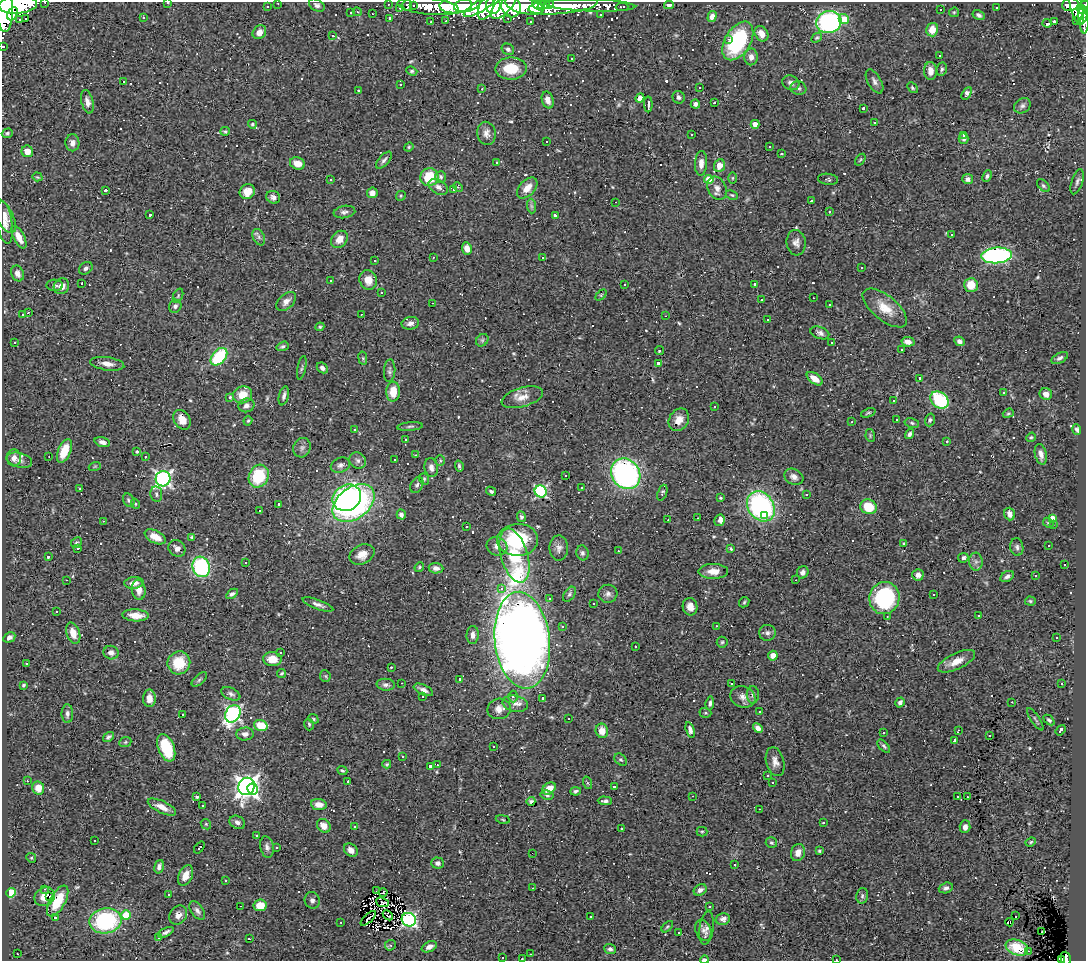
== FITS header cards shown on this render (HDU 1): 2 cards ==
NAXIS1  =                 1084
NAXIS2  =                  959

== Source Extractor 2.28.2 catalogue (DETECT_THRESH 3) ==
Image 1084 x 959 px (HDU 1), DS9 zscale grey, 1 PNG px = 1 image px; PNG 1088 x 963 px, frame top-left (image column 1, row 959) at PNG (2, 2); each listed source drawn as its Kron ellipse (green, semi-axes under 4 px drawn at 4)
Background 0.545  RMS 0.038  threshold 0.113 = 3 sigma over >= 5 px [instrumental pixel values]
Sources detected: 658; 2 with non-positive FLUX_AUTO (blend fragments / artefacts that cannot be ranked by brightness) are neither listed nor drawn; of the other 656, the 500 brightest by FLUX_AUTO listed and drawn (156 fainter detections omitted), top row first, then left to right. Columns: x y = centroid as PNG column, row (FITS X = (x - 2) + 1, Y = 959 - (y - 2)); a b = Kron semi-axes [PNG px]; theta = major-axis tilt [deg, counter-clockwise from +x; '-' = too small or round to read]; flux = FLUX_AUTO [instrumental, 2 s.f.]
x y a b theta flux
45 2 3 2 - 7.5
168 3 3 2 - 7.6
278 3 3 2 - 4.2
388 4 3 3 - 9.5
549 4 5 3 - 360
18 5 19 9 5 2400
317 5 8 5 -31 8.2
407 5 5 4 - 32
414 5 3 2 - 4.5
456 5 16 8 3 1800
467 5 13 6 14 1700
493 5 9 7 88 620
524 5 20 8 -14 1800
537 5 5 4 - 330
543 5 7 4 35 490
590 5 45 6 -2 240
669 5 5 3 - 5.7
1070 5 8 6 12 140
1085 5 5 4 - 150
267 6 3 2 - 3.4
428 6 31 8 -6 410
504 6 16 7 47 790
563 6 35 8 6 960
479 7 18 5 30 800
486 7 13 7 67 590
511 7 11 9 -68 860
622 7 6 2 2 9.3
1076 7 18 6 -75 450
400 8 2 2 - 3
997 8 3 3 - 120
5 10 22 8 -88 3000
941 10 3 3 - 18
1082 10 5 4 - 180
357 12 5 3 - 3.2
954 12 5 4 - 3.1
351 13 3 2 - 3
12 14 7 4 61 280
372 14 3 2 - 3.4
601 15 3 3 - 6.5
979 15 6 4 -32 6.6
1083 15 8 5 84 350
143 17 3 3 - 3.4
712 17 6 4 74 18
26 18 3 3 - 690
390 18 3 3 - 5.7
508 18 3 2 - 3.9
19 19 3 3 - 3.2
844 19 5 5 - 59
1076 20 4 2 - 15
446 21 3 2 - 3.3
530 21 3 3 - 4.9
1054 21 3 3 - 1400
431 22 3 2 - 5
829 22 12 11 - 450
1047 23 4 3 - 99
1085 23 10 4 87 59
932 30 7 6 - 31
259 32 7 6 - 20
761 34 8 6 -58 23
333 36 4 3 - 5.8
817 38 6 3 42 4
729 39 3 2 - 32
738 41 21 13 59 240
3 46 3 3 - 11
508 49 6 5 - 7.2
939 55 3 3 - 190
751 57 8 6 88 15
572 58 3 2 - 3.9
511 68 16 11 1 62
942 69 6 5 - 5.6
412 71 6 4 -21 4
931 71 9 6 -86 18
123 81 3 3 - 13
874 81 13 6 -60 11
791 83 9 7 -27 11
401 85 3 3 - 8.9
700 87 3 3 - 8.6
798 88 8 6 -15 7.8
912 88 6 4 -46 4.2
482 89 3 2 - 6.3
358 90 3 3 - 18
967 94 7 4 58 14
679 97 6 6 - 8.2
640 98 5 4 - 9.6
548 100 8 6 -73 16
87 102 12 6 -76 14
714 103 3 3 - 4.2
648 104 8 3 -90 8.6
695 104 4 4 - 8
1022 106 9 7 38 8.4
863 108 3 3 - 4.4
874 122 3 3 - 19
252 124 4 4 - 3.8
755 124 4 4 - 19
225 131 5 4 - 3.5
7 133 5 4 - 4.7
487 133 11 9 -78 16
692 135 3 3 - 4.3
963 135 4 3 - 3.8
964 139 5 5 - 6.6
547 141 3 3 - 31
72 143 8 7 - 13
769 146 3 3 - 6.2
409 147 5 4 - 3.1
27 151 6 5 - 25
782 154 3 3 - 5.6
384 160 10 5 48 8.4
860 160 7 3 54 2.8
497 162 3 3 - 5.8
297 163 7 6 - 24
701 163 12 6 87 20
719 165 6 5 - 28
987 176 6 4 64 5.3
37 177 5 4 - 2.9
429 177 9 9 - 79
441 177 6 5 - 5.5
733 178 5 3 - 2.8
709 179 4 4 - 69
828 179 10 5 -7 4.6
968 179 5 5 - 10
330 180 3 3 - 34
1077 182 13 5 72 9
1043 186 8 5 -45 5
438 187 10 7 -29 13
458 187 5 3 - 2.8
527 188 12 7 46 26
717 188 12 9 -64 17
454 189 3 3 - 9.9
106 190 3 3 - 25
247 192 8 7 - 28
372 193 5 5 - 16
732 195 6 4 -26 3.6
401 196 5 4 - 3.3
273 197 7 6 - 9.6
811 200 3 2 - 3.8
615 202 3 2 - 1500
531 206 7 4 -88 5.8
344 212 11 6 10 10
829 212 3 3 - 6.9
150 215 3 3 - 5.1
555 215 3 3 - 6.6
4 216 19 8 -62 23
5 222 21 7 -81 20
952 235 3 3 - 5.7
19 237 12 5 -62 33
259 237 9 5 -64 7.6
339 239 9 7 46 26
796 243 13 9 -86 15
467 248 6 5 - 23
996 255 15 8 5 460
433 257 3 3 - 3.4
543 257 3 3 - 36
375 261 3 3 - 16
861 267 3 3 - 140
86 268 7 5 37 6.8
18 273 8 6 -69 16
368 280 10 8 -69 27
330 281 3 3 - 39
82 283 3 2 - 3
624 284 3 3 - 4.4
755 284 3 3 - 6.8
55 285 8 5 -1 7.3
971 285 7 7 - 45
61 286 8 7 - 17
381 292 3 3 - 13
601 295 6 4 45 3.1
178 296 7 4 67 4.5
813 298 3 2 - 2.9
761 300 3 3 - 19
286 301 11 7 43 16
432 303 3 2 - 8.9
829 305 3 3 - 11
175 306 7 6 - 7.4
885 308 27 12 -39 47
28 313 4 3 - 6.2
361 314 3 2 - 5
23 315 4 3 - 3.7
666 316 3 2 - 16
767 320 3 3 - 40
410 323 9 6 10 12
320 327 4 4 - 2.9
820 333 10 6 -18 10
482 340 7 5 45 5.2
959 341 5 4 - 8.5
14 342 3 3 - 7.4
908 342 6 4 -11 15
832 343 3 3 - 81
283 346 6 4 18 5.9
902 349 3 3 - 7
659 351 4 4 - 4.4
219 357 10 6 49 160
363 358 7 3 -82 3
1060 358 9 5 27 7.1
658 363 3 3 - 11
107 364 17 6 -8 19
302 368 12 3 78 4.8
322 368 6 5 - 9.7
390 371 11 5 86 7.2
920 378 4 4 - 6.5
815 379 9 5 -36 26
393 392 10 7 88 44
1004 393 3 3 - 62
1046 394 6 5 - 13
242 395 10 8 17 38
284 396 9 4 76 8.8
230 397 3 3 - 7.8
522 397 21 9 16 29
939 400 10 7 -41 190
893 401 3 3 - 5.8
246 405 8 7 - 9.9
714 406 3 3 - 3
868 413 7 3 20 3.8
1008 413 6 4 21 3.4
182 420 10 7 -59 26
679 420 12 9 58 23
896 420 3 3 - 34
930 420 6 5 - 5.3
248 421 5 4 - 3.1
852 422 3 2 - 3.2
912 423 7 5 -12 4.5
410 426 13 3 5 5.8
355 429 3 3 - 5.2
1077 430 5 3 - 4.5
910 434 5 4 - 6.8
870 435 6 4 -81 3.3
1031 437 5 4 - 3.1
405 440 3 2 - 3.7
947 441 3 3 - 26
102 442 8 4 -15 11
302 448 10 8 65 11
64 451 12 6 67 51
137 452 3 3 - 35
1041 454 10 6 -77 15
416 455 3 2 - 5.2
145 456 3 2 - 2.9
49 457 3 2 - 4.2
14 458 8 7 - 17
19 460 13 7 -15 13
358 460 9 7 -45 9.3
395 460 3 3 - 9.6
440 461 5 4 - 3.3
340 465 10 7 23 9.3
95 466 6 4 19 3.3
459 466 6 3 -73 4.8
431 468 9 6 -80 11
626 474 16 13 -54 540
566 475 3 3 - 11
259 476 12 9 65 110
794 477 10 7 -29 15
163 479 7 7 - 710
424 479 6 4 -69 3.5
417 485 8 6 62 6.4
582 488 3 3 - 12
80 489 3 3 - 7.3
491 491 5 4 - 4.5
541 491 6 6 - 340
662 493 8 4 70 4.8
156 494 8 6 -80 6.3
807 494 3 3 - 100
347 498 15 12 31 290
720 498 3 3 - 3.2
129 500 7 5 -61 5.3
354 503 23 15 37 700
135 504 5 4 - 2.8
279 504 3 3 - 4.3
761 506 16 12 -54 430
868 507 8 7 - 77
259 511 3 2 - 6.4
1010 514 6 5 - 15
401 515 5 4 - 7.8
764 516 3 3 - 13
521 517 5 4 - 5.3
698 518 3 2 - 3.1
1052 518 4 4 - 27
668 520 3 2 - 3.2
720 520 6 5 - 14
103 521 3 2 - 3
1048 523 6 4 -47 3
1053 525 3 2 - 3.2
466 527 3 3 - 15
155 537 11 6 -26 30
192 537 4 3 - 3.2
518 540 20 16 2 180
76 543 6 5 - 4.7
904 543 3 3 - 3
497 546 10 9 - 14
1048 546 3 3 - 6.1
1017 547 9 6 -81 7.6
78 548 3 2 - 4.1
177 548 9 7 -43 13
559 548 12 9 88 14
731 549 4 3 - 3.5
618 551 3 2 - 4
582 553 7 6 - 6.6
362 554 13 9 25 23
514 556 28 13 -73 150
48 557 3 3 - 6.5
963 558 5 4 - 6.4
976 562 9 6 -89 9.4
246 563 3 2 - 3.5
1065 564 3 3 - 21
201 567 10 9 - 270
419 567 5 4 - 3.6
436 568 7 5 -6 11
713 571 15 7 0 25
803 572 6 5 - 9.9
918 575 6 5 - 13
1007 576 7 5 31 7.9
1035 576 3 3 - 6.6
67 580 3 2 - 3.2
796 580 3 2 - 3.1
134 583 9 6 3 16
502 589 3 3 - 79
139 590 10 7 -82 22
232 594 6 4 33 6.5
569 594 8 5 54 6.4
608 594 9 9 - 11
934 595 3 3 - 6.2
549 598 3 3 - 8.4
884 598 16 15 - 260
1030 601 5 4 - 3.8
744 602 6 4 47 3.8
593 603 3 3 - 95
318 604 16 4 -20 12
690 607 9 7 -78 19
56 612 3 3 - 47
136 615 13 6 -4 30
979 615 3 3 - 150
887 616 3 2 - 3.1
716 626 3 2 - 2.9
563 627 3 3 - 4.9
73 633 11 6 -71 25
767 633 8 8 - 9.1
473 635 9 6 86 13
9 637 6 4 30 8.9
1056 637 3 2 - 8.6
522 640 48 27 -84 3900
722 642 5 5 - 4
635 646 3 3 - 6.7
111 653 7 7 - 10
281 653 3 3 - 5.8
773 656 5 4 - 18
272 659 9 7 -4 37
956 661 20 8 25 33
179 663 11 11 - 78
26 664 3 3 - 72
391 667 3 3 - 9.8
282 673 4 4 - 3.7
325 676 6 5 - 4.1
460 679 3 3 - 3.7
199 680 9 5 42 5.8
402 683 3 2 - 3.2
1062 683 3 3 - 64
732 684 3 2 - 5.3
23 685 4 3 - 3.4
386 685 9 6 -5 8.6
423 690 10 5 -24 12
231 694 10 6 -25 8.3
753 695 8 6 90 7.7
423 696 3 3 - 24
513 696 6 5 - 6.1
743 697 13 10 -22 17
149 698 8 6 90 19
543 698 3 3 - 4.2
900 702 5 4 - 7.6
1012 702 3 2 - 4.8
710 703 7 4 85 6.2
515 704 13 8 -11 17
499 709 12 10 12 20
760 712 3 3 - 4.1
705 713 6 4 -19 3.8
67 714 9 5 -89 9.5
182 714 3 2 - 9.4
233 714 9 7 57 600
314 719 5 4 - 2.9
568 719 3 2 - 12
1035 719 13 2 -55 4.2
1049 720 6 4 -42 4.7
309 724 6 4 -75 4.3
261 725 7 5 -18 55
758 728 5 4 - 12
690 730 8 4 -75 11
958 730 4 2 - 3
1061 730 6 3 52 17
602 731 7 6 - 25
883 733 3 3 - 21
245 734 9 6 5 14
989 735 3 3 - 7.1
108 737 6 4 34 6.5
954 740 3 3 - 9.8
125 742 6 5 - 3.9
884 746 8 4 -45 4.8
494 747 3 3 - 6.9
166 748 14 8 -68 100
403 756 3 3 - 3.6
621 760 7 5 -42 4.3
775 762 15 9 -75 18
387 764 4 3 - 3.2
437 765 3 2 - 12
430 766 3 3 - 18
342 770 5 3 - 3.7
767 776 3 3 - 4.5
27 781 3 2 - 7.9
348 781 3 3 - 80
772 782 3 3 - 4.6
588 783 6 4 -70 3.3
247 786 9 8 - 1800
614 787 3 3 - 31
38 788 7 6 - 28
252 789 5 5 - 130
549 789 7 5 37 35
576 791 5 4 - 5.3
547 795 6 4 -10 5.4
693 796 3 2 - 13
197 797 3 3 - 5.4
958 797 3 3 - 130
967 797 3 2 - 4.3
531 801 4 3 - 3.4
605 801 7 3 -2 6.6
202 805 3 3 - 7.8
319 805 8 5 -7 22
162 807 15 6 -25 22
760 809 3 2 - 19
503 819 7 3 -10 3.1
237 822 8 6 -28 11
823 823 3 3 - 3.3
206 824 5 4 - 3.4
324 826 7 6 - 27
354 826 3 2 - 3.2
965 827 6 5 - 11
621 828 3 3 - 8.9
702 832 5 5 - 3.4
257 835 3 3 - 9.3
95 841 3 3 - 7.2
1031 842 5 4 - 3.6
771 843 5 5 - 4.5
267 847 11 6 -78 9.7
277 847 3 3 - 17
199 848 7 3 51 85
351 850 7 6 - 15
819 851 4 4 - 3.2
532 853 2 2 - 3.8
798 853 9 7 70 18
31 858 5 4 - 3.2
438 863 6 5 - 9.9
735 865 3 2 - 3.3
159 867 7 4 74 9.5
186 875 11 6 64 25
226 880 3 3 - 19
533 888 3 2 - 6.9
946 888 7 5 19 7.5
45 889 4 3 - 4.5
700 890 7 5 31 11
377 891 3 2 - 3.8
383 892 4 2 - 3
11 893 5 4 - 94
168 894 3 2 - 4
49 896 2 2 - 16
862 896 8 6 77 6.4
45 897 10 9 - 29
312 900 8 7 - 8.5
58 901 17 7 61 80
382 902 6 4 -22 3.1
260 905 6 6 - 41
240 906 3 2 - 71
709 907 3 3 - 3.1
197 911 10 6 -55 9.7
126 915 5 5 - 80
178 915 10 8 56 14
388 915 6 3 -43 3
1016 916 3 2 - 28
590 917 3 2 - 6.2
55 918 3 3 - 90
368 918 10 2 43 3.5
723 919 7 5 15 12
409 920 7 6 - 470
106 921 16 12 10 270
341 922 3 3 - 4.8
1009 922 4 2 - 5.6
667 927 7 3 45 3.4
706 928 17 7 82 14
703 930 11 7 -70 13
166 932 8 4 26 7.8
679 932 3 3 - 15
1042 932 3 2 - 19
159 938 3 3 - 9.6
249 939 3 3 - 6.2
390 945 6 5 - 4.5
429 947 8 5 25 13
1017 948 11 7 -21 53
610 949 6 5 - 7
1028 951 2 2 - 16
17 954 3 2 - 6.8
530 954 3 2 - 8.4
502 958 3 2 - 4
1066 958 6 5 - 85
522 959 3 2 - 2.9
836 959 2 2 - 7.2
704 960 4 2 - 12
1062 960 3 2 - 30
At the frame edge (FLAGS 8, measured only in part): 13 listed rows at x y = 45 2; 168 3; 278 3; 18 5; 1085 5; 5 10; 1085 23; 3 46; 1066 958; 522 959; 836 959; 704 960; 1062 960
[156 fainter detections neither listed nor drawn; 2 non-positive-flux detections neither listed nor drawn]